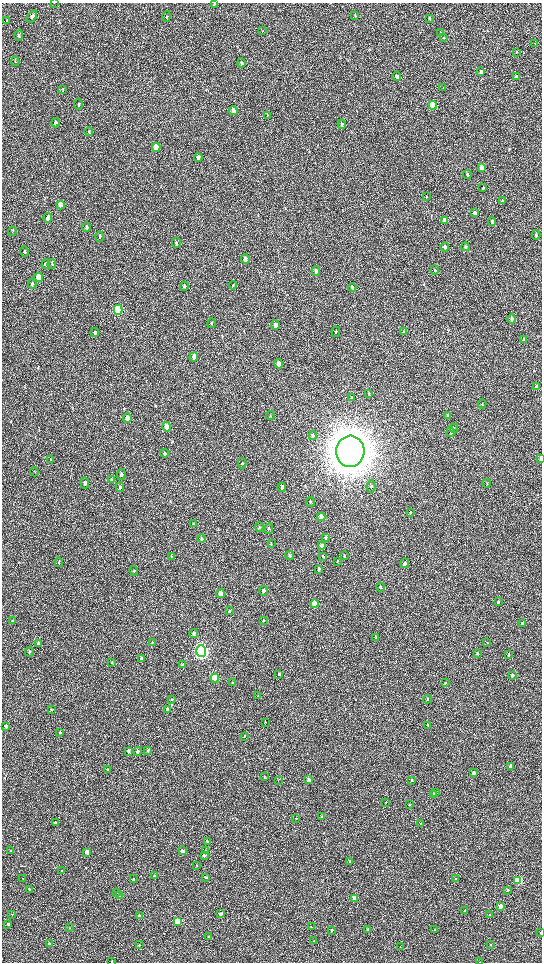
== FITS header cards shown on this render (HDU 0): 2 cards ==
NAXIS1  =                 1080 / length of data axis 1
NAXIS2  =                 1920 / length of data axis 2

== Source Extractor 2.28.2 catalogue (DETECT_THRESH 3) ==
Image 1080 x 1920 px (HDU 0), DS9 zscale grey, zoomed out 1/2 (1 PNG px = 2 x 2 image px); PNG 544 x 964 px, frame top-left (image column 1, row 1919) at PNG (2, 3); each listed source drawn as its Kron ellipse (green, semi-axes under 4 px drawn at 4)
Background 514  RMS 34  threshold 103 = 3 sigma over >= 5 px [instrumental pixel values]
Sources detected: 206; all 206 listed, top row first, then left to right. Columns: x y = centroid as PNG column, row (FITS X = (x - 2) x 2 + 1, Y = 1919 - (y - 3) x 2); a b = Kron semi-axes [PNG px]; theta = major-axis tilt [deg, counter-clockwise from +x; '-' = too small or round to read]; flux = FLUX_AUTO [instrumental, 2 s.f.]
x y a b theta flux
54 3 2 2 - 2.3e+03
214 4 3 3 - 4.9e+03
355 15 3 2 - 4.3e+03
32 16 7 4 52 2.4e+04
166 16 5 3 - 8.8e+03
429 18 4 2 - 4.3e+03
7 20 3 3 - 4.1e+03
262 31 3 2 - 3.2e+03
441 32 3 2 - 3.0e+03
19 35 5 4 - 1.3e+04
443 38 4 2 - 4.3e+03
535 43 4 2 - 2.8e+03
516 52 3 2 - 3.2e+03
15 61 5 3 - 6.9e+03
241 63 4 3 - 1.4e+04
481 72 4 3 - 1.2e+04
397 76 4 3 - 1.4e+04
516 76 4 3 - 1.3e+04
443 88 3 2 - 2.2e+03
63 89 3 2 - 3.4e+03
78 104 5 3 - 7.9e+03
433 105 4 3 - 4.2e+05
233 111 4 3 - 6.7e+04
267 115 3 2 - 3.9e+03
55 123 5 3 - 1.2e+04
342 124 5 3 - 8.4e+03
89 132 4 3 - 7.9e+03
156 147 4 3 - 1.2e+05
198 158 4 3 - 3.3e+04
481 168 4 3 - 6.7e+04
467 174 4 3 - 1.1e+04
483 188 3 2 - 6.7e+03
427 197 4 3 - 4.4e+03
502 201 3 2 - 4.1e+03
60 205 4 3 - 1.6e+05
474 213 4 3 - 2.3e+04
48 218 5 3 - 2.9e+04
445 220 4 3 - 4.4e+04
492 221 4 3 - 9.8e+03
86 227 4 3 - 1.5e+04
12 231 4 2 - 3.9e+03
536 235 4 3 - 1.1e+04
99 237 5 3 - 1.1e+04
176 243 5 3 - 1.3e+04
445 247 4 3 - 1.3e+04
465 247 4 3 - 8.9e+03
24 252 5 3 - 1.1e+04
245 259 4 3 - 3.2e+04
46 264 5 3 - 1.5e+04
52 264 5 3 - 7.2e+03
435 270 4 3 - 4.8e+03
316 271 5 3 - 2.4e+04
39 277 5 3 - 2.8e+05
32 284 5 3 - 1.2e+04
233 285 4 2 - 4.3e+03
184 286 4 3 - 8.9e+03
352 287 4 3 - 1.2e+04
118 310 5 4 - 1.0e+06
512 319 4 3 - 2.6e+04
212 323 5 3 - 8.1e+03
275 325 5 3 - 3.6e+04
403 331 4 3 - 5.0e+03
336 332 5 3 - 6.4e+03
95 333 4 3 - 1.1e+04
524 340 4 3 - 3.4e+04
194 357 5 3 - 3.3e+04
279 364 5 3 - 4.9e+04
536 387 4 3 - 1.0e+04
369 394 3 3 - 4.0e+03
351 398 3 2 - 3.0e+03
482 404 4 3 - 5.1e+03
270 415 4 3 - 4.9e+03
447 416 4 3 - 5.5e+03
127 418 5 3 - 4.1e+04
167 427 5 4 - 1.2e+05
454 428 4 3 - 6.7e+03
450 432 5 2 - 5.2e+03
313 436 4 4 - 8.7e+03
350 451 15 14 - 2.3e+07
165 453 4 3 - 1.5e+04
51 459 4 3 - 5.2e+03
541 459 4 2 - 5.9e+04
242 463 5 3 - 9.8e+03
34 472 4 1 - 2.9e+03
121 474 5 4 - 1.4e+04
111 479 4 3 - 5.3e+03
85 483 5 4 - 1.4e+04
487 483 4 2 - 4.0e+03
371 486 6 3 86 9.7e+03
120 487 5 4 - 1.5e+04
282 487 4 3 - 8.7e+03
310 502 5 2 - 5.6e+03
411 513 4 2 - 5.3e+03
321 517 4 3 - 6.9e+04
193 524 4 3 - 6.2e+03
259 527 5 2 - 6.1e+03
269 529 5 3 - 6.1e+03
326 538 3 3 - 4.5e+03
201 539 4 3 - 7.6e+03
271 543 4 2 - 3.8e+03
321 546 4 3 - 2.1e+04
290 555 4 3 - 1.1e+04
172 556 3 2 - 3.8e+03
323 556 4 3 - 4.3e+03
344 556 3 3 - 5.3e+03
337 561 3 2 - 3.3e+03
59 562 5 2 - 4.4e+03
405 563 4 3 - 1.6e+04
319 569 4 3 - 1.2e+04
134 571 5 3 - 7.3e+03
380 587 4 3 - 1.0e+04
264 591 5 4 - 1.4e+04
220 594 4 3 - 8.7e+04
498 602 4 2 - 4.1e+03
314 604 4 3 - 2.0e+05
229 611 4 4 - 1.0e+04
263 620 4 3 - 5.1e+03
13 621 3 2 - 2.5e+03
522 623 4 3 - 2.4e+04
194 634 4 3 - 1.8e+04
376 638 4 3 - 5.6e+03
152 643 4 3 - 4.6e+03
487 643 2 2 - 2.6e+03
39 644 4 3 - 4.3e+04
201 651 6 5 - 3.2e+06
29 652 5 3 - 8.4e+03
477 653 3 3 - 7.1e+03
508 655 3 2 - 1.3e+04
142 659 4 3 - 3.6e+04
112 663 3 3 - 4.0e+03
182 665 4 3 - 6.9e+03
279 674 4 3 - 8.2e+03
512 676 4 3 - 1.9e+04
215 678 4 3 - 4.5e+05
233 683 4 3 - 5.1e+03
445 683 4 2 - 4.2e+03
258 696 4 2 - 4.0e+03
427 699 4 3 - 6.3e+03
172 700 3 3 - 4.4e+03
168 709 4 3 - 3.6e+04
51 710 4 3 - 5.7e+03
265 722 3 2 - 3.5e+03
428 725 3 2 - 5.6e+03
6 726 4 3 - 1.8e+04
60 732 3 3 - 8.5e+03
244 736 3 2 - 4.1e+03
148 750 4 3 - 1.1e+04
129 751 4 3 - 1.5e+04
137 751 4 3 - 2.2e+04
511 766 3 3 - 3.3e+04
108 770 4 3 - 8.5e+03
473 773 4 3 - 1.3e+04
265 777 3 2 - 5.4e+03
278 780 3 2 - 3.2e+03
309 780 3 3 - 2.6e+04
411 780 3 3 - 6.6e+03
435 793 3 2 - 1.5e+04
433 795 4 3 - 5.1e+04
386 802 3 3 - 3.4e+03
409 805 3 3 - 4.6e+03
321 817 3 2 - 4.0e+03
296 818 3 2 - 3.1e+03
55 822 3 3 - 7.2e+03
420 823 3 2 - 3.5e+03
207 841 3 2 - 7.5e+03
11 850 3 2 - 3.9e+03
182 851 3 3 - 1.9e+04
205 851 4 3 - 9.0e+03
87 852 3 3 - 5.9e+04
204 855 4 3 - 1.0e+04
350 861 3 3 - 2.0e+04
197 865 3 2 - 3.0e+03
62 870 3 2 - 3.8e+03
154 876 3 3 - 5.7e+03
206 877 3 3 - 1.2e+04
23 879 3 2 - 4.2e+03
133 879 3 3 - 5.6e+03
456 879 2 2 - 2.8e+03
518 880 3 3 - 4.6e+05
29 889 3 2 - 4.3e+03
507 890 3 3 - 5.2e+03
116 892 3 3 - 4.5e+03
119 896 4 3 - 8.0e+03
355 899 3 3 - 1.1e+05
501 906 3 3 - 1.3e+05
464 910 3 2 - 5.0e+03
12 914 3 2 - 4.1e+03
221 914 3 3 - 2.8e+04
489 915 3 2 - 3.3e+03
139 916 3 2 - 2.8e+04
177 921 3 3 - 3.8e+05
8 924 3 2 - 1.6e+04
311 927 3 3 - 5.3e+03
70 928 2 2 - 2.8e+03
332 930 3 3 - 1.3e+04
368 930 3 2 - 1.0e+04
435 930 3 3 - 4.5e+03
541 933 3 2 - 8.8e+03
208 937 3 3 - 7.5e+03
314 940 3 2 - 2.1e+03
49 944 3 3 - 1.3e+04
139 945 3 2 - 5.4e+03
491 945 3 2 - 3.1e+03
400 946 3 2 - 2.1e+03
112 961 2 2 - 4.0e+03
480 962 2 1 - 2.3e+03
At the frame edge (FLAGS 8, measured only in part): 6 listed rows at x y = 54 3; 214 4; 541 459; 541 933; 112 961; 480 962